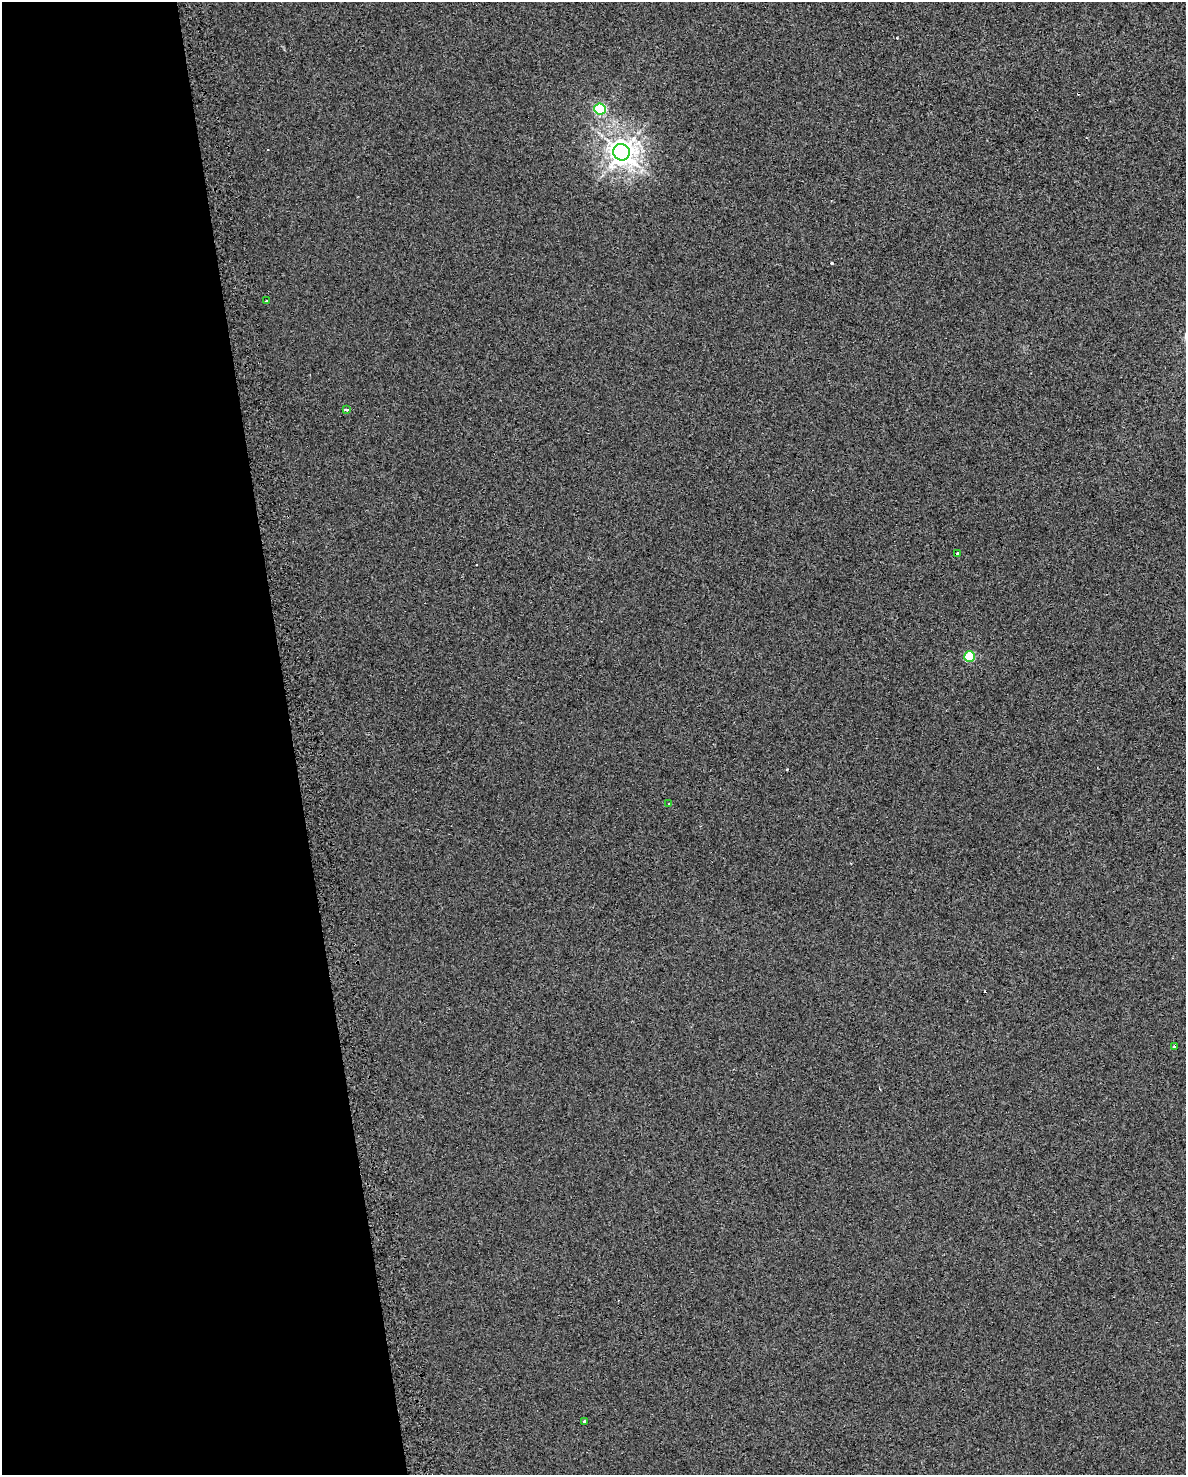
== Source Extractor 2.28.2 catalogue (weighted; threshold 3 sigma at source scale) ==
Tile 5 of 4 x 3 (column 1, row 2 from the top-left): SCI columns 1-1184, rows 1571-3043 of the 4772 x 4534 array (HDU 1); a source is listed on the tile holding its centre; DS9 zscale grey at full resolution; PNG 1188 x 1477 px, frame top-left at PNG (2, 2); each listed source drawn as its Kron ellipse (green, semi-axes under 4 px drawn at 4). Shown black and unused: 25% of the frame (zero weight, under 2 of 3 exposures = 3% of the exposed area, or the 3 px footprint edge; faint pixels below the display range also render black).
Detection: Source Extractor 2.28.2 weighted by HDU 2 'WHT'; one run over the whole footprint, this tile lists its part. Background 0.00241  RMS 0.012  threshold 0.054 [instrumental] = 3 sigma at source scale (4.5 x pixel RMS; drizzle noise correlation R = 1.50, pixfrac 1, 0.0396/0.0396 arcsec/px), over >= 5 px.
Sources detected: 12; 3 cosmic-ray / hot-pixel residue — neither listed nor drawn; the other 9 listed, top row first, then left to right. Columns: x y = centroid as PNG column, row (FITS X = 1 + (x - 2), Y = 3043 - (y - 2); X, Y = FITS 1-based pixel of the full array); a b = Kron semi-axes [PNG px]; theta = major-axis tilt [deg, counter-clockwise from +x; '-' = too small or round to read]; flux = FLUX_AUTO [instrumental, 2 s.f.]
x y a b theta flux
600 109 6 5 - 110
621 152 8 8 - 1100
266 301 3 2 - 1.4
347 409 4 3 - 11
957 553 3 3 - 3.3
970 657 5 5 - 58
669 804 3 3 - 0.88
1174 1047 4 3 - 4.9
584 1421 3 3 - 3.4